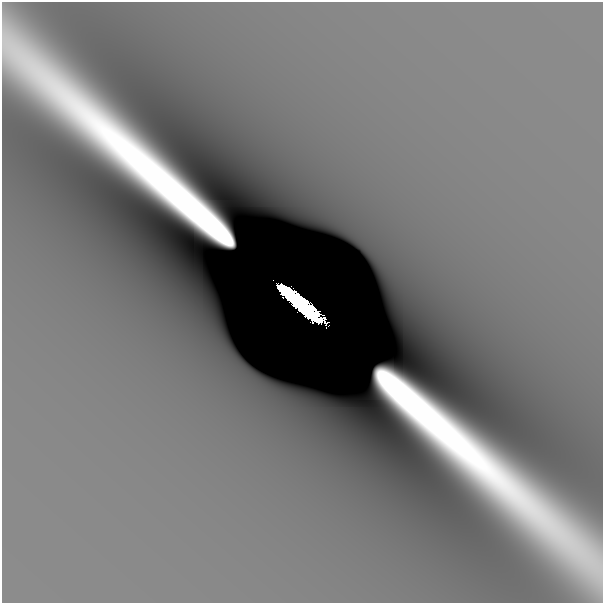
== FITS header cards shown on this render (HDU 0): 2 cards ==
NAXIS1  =                  601
NAXIS2  =                  601

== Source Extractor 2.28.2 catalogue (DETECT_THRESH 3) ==
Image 601 x 601 px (HDU 0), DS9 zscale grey, 1 PNG px = 1 image px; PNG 605 x 605 px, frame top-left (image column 1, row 601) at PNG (2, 2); no overlay
Background -2.66e-08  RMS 6.7e-09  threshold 2.01e-08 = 3 sigma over >= 5 px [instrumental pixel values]
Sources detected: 4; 2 with non-positive FLUX_AUTO (blend fragments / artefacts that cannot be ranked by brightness) are not listed; the other 2 listed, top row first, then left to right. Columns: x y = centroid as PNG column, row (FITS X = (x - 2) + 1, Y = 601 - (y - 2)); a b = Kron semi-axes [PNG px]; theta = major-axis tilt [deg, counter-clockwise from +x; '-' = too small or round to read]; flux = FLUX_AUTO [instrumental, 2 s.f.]
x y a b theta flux
294 298 55 10 -39 9.5
310 313 11 6 -68 1.3
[2 non-positive-flux detections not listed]